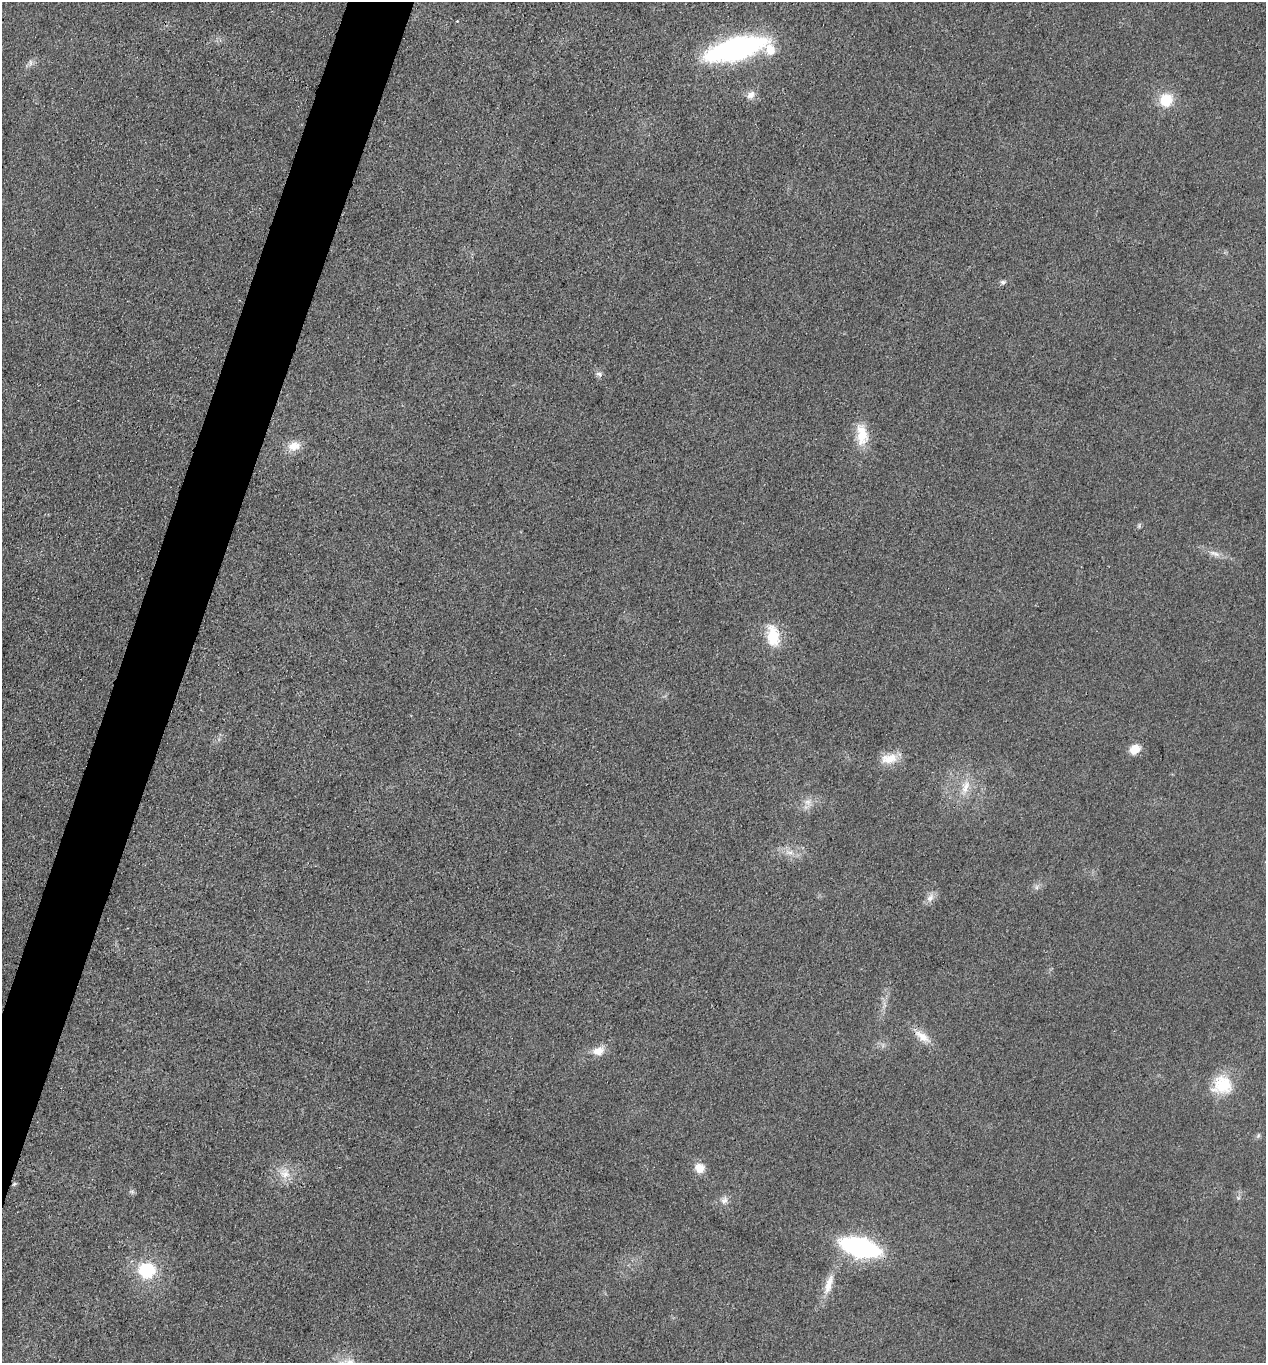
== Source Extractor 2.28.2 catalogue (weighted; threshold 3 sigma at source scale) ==
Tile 7 of 4 x 4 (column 3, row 2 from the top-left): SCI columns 2802-4065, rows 2723-4083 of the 5466 x 5451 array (HDU 1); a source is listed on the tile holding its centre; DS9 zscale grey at full resolution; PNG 1268 x 1365 px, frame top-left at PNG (2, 2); no overlay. Shown black and unused: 4% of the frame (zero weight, under 3 of 4 exposures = <1% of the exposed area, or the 3 px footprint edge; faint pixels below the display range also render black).
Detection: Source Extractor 2.28.2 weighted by HDU 2 'WHT'; one run over the whole footprint, this tile lists its part. Background 0.0176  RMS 0.006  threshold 0.0269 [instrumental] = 3 sigma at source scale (4.5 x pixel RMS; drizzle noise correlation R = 1.50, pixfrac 1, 0.05/0.05 arcsec/px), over >= 5 px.
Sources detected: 34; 1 inside a brighter listed object's ellipse — not listed separately; the other 33 listed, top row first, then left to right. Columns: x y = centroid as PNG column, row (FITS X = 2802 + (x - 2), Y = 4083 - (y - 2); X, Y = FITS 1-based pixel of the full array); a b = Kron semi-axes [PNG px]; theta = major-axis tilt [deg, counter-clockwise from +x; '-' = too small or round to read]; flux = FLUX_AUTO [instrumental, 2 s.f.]
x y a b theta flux
457 21 3 2 - 0.49
736 49 53 19 15 140
30 62 11 4 -85 1.6
751 95 10 9 - 4.5
1166 100 16 15 - 16
1003 282 8 5 -1 1.5
599 374 9 7 -27 2.1
862 435 30 15 -83 15
294 446 17 12 13 8.4
1139 526 6 5 - 1
1215 553 19 7 -17 4.8
773 636 26 15 -82 19
1135 749 12 9 37 8.6
889 758 24 13 8 11
965 787 21 10 71 8.9
808 802 11 10 - 4.9
789 852 14 8 -6 5.5
1037 887 7 4 89 1.4
930 898 13 8 53 4
884 1005 10 4 -85 2
922 1036 25 10 -37 8.8
598 1051 16 11 15 7
1222 1085 26 24 15 23
1258 1136 6 5 - 1.2
700 1168 11 10 - 7.8
285 1173 17 15 83 9.4
14 1184 6 5 - 1
132 1191 7 4 -1 1.2
1238 1198 6 5 - 1.2
724 1200 12 9 68 3.7
860 1247 27 12 -16 140
147 1270 18 16 -6 31
829 1284 32 9 72 9.9
Overlapping masked pixels (flux is a lower limit): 1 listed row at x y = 14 1184